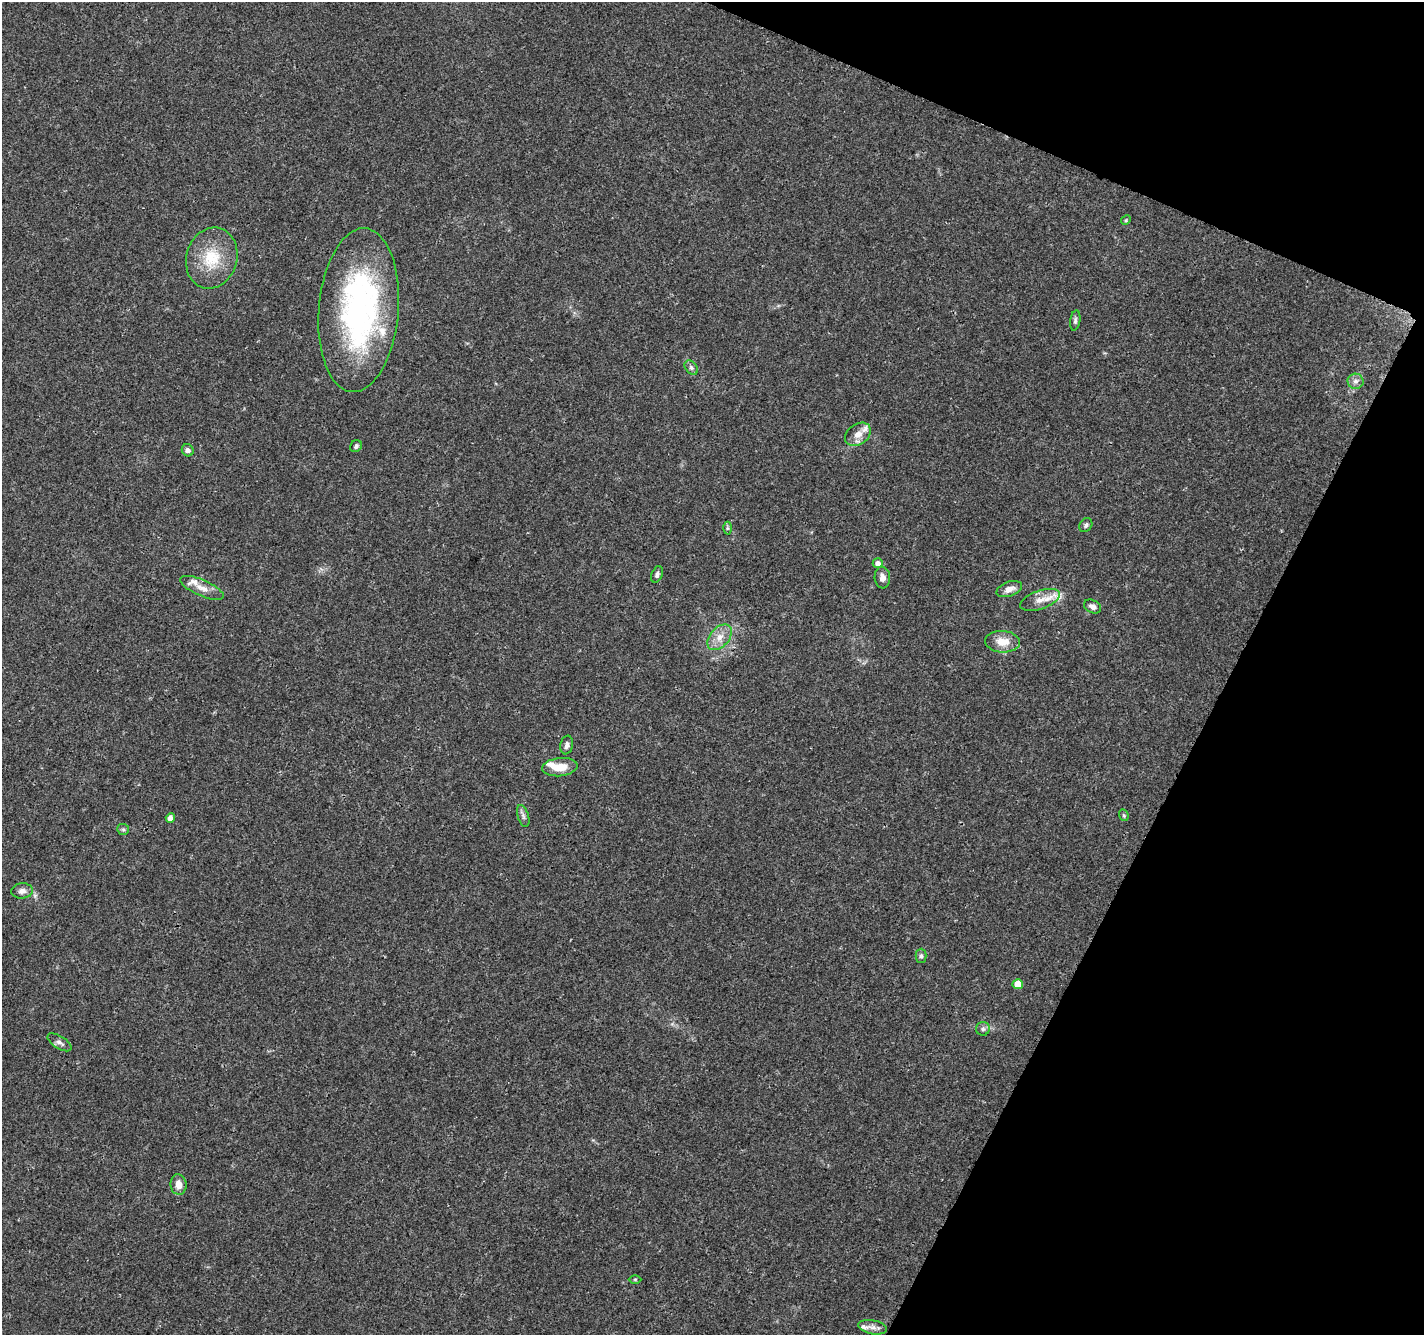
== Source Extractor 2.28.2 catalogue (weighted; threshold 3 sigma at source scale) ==
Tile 8 of 4 x 4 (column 4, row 2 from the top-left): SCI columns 4273-5694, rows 2875-4207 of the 5705 x 5813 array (HDU 1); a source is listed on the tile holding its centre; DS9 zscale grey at full resolution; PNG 1426 x 1337 px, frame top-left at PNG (2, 2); each listed source drawn as its Kron ellipse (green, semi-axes under 4 px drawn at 4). Shown black and unused: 21% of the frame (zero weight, under 3 of 4 exposures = <1% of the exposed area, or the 3 px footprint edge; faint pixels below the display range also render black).
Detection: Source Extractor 2.28.2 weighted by HDU 2 'WHT'; one run over the whole footprint, this tile lists its part. Background 0.0473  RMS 0.0039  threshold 0.0175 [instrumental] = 3 sigma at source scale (4.5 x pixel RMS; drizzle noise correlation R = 1.50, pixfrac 1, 0.0396/0.0396 arcsec/px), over >= 5 px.
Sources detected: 42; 1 inside a brighter object's white glare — neither listed nor drawn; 7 inside a brighter listed object's ellipse — not listed separately; the other 34 listed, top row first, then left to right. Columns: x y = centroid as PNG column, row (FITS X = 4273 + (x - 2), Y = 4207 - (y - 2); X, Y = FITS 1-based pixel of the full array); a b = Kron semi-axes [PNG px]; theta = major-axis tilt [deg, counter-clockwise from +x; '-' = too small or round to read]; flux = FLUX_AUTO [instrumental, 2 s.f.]
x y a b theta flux
1126 220 5 4 - 0.47
212 258 31 25 73 16
359 310 82 40 85 100
1075 320 10 5 81 0.98
691 368 8 5 -50 0.97
1356 381 8 7 - 1.6
858 434 14 10 36 3.7
356 446 6 5 - 0.95
188 450 6 5 - 1.2
1086 525 7 5 54 0.84
727 528 6 4 90 0.57
878 563 5 5 - 1.9
657 574 8 5 67 0.98
882 577 11 7 -84 2.1
202 588 23 8 -24 3.9
1009 589 13 7 20 2.8
1040 600 21 9 18 4.4
1092 606 9 6 -26 1.7
720 637 15 9 49 4.2
1002 642 17 10 -5 5.8
567 745 9 6 79 1.4
560 767 18 9 6 6
1124 815 6 4 -70 0.57
523 816 11 5 -72 1.3
170 818 5 4 - 2.5
123 829 6 5 - 0.71
22 891 11 7 6 1.9
921 956 7 5 -90 0.89
1018 984 5 5 - 6.8
983 1029 7 7 - 1.1
60 1042 13 6 -32 1.6
178 1185 10 8 -83 3.3
635 1279 6 4 0 0.53
873 1327 14 7 -10 2.3